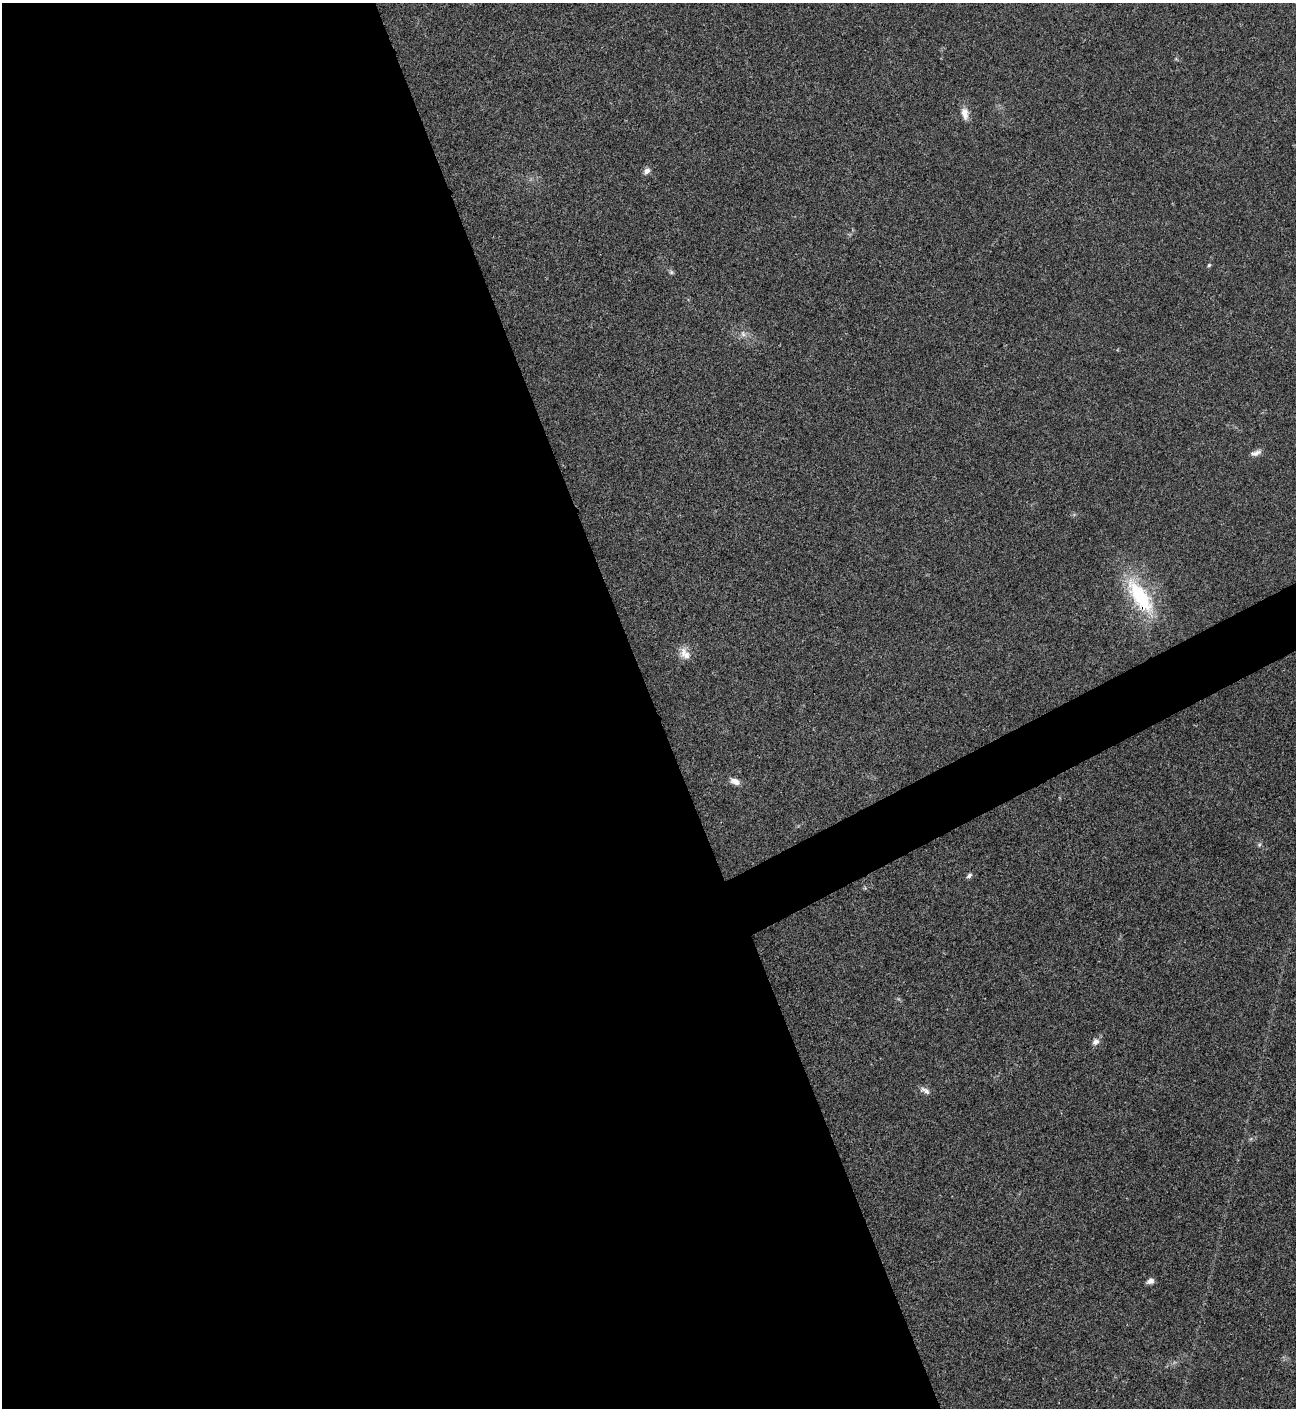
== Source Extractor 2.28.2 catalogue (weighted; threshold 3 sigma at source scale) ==
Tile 9 of 4 x 4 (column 1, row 3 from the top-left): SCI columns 288-1581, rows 1409-2814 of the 5620 x 5631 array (HDU 1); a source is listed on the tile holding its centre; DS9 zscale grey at full resolution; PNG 1298 x 1410 px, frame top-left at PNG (2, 3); no overlay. Shown black and unused: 53% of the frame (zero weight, under 3 of 4 exposures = <1% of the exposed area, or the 3 px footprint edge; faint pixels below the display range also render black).
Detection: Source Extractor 2.28.2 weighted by HDU 2 'WHT'; one run over the whole footprint, this tile lists its part. Background 0.0207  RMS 0.004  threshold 0.018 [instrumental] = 3 sigma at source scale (4.5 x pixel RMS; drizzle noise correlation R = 1.50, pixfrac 1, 0.05/0.05 arcsec/px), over >= 5 px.
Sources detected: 14; all 14 listed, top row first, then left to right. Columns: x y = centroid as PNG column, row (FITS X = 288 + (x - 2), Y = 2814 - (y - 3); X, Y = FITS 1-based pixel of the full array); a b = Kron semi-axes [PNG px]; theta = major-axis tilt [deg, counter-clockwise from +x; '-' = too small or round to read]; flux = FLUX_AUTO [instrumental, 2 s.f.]
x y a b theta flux
965 113 16 8 -80 3.5
647 171 10 7 45 1.8
1209 265 5 4 - 0.56
671 272 6 6 - 0.74
743 334 10 5 -63 1.4
1256 453 14 6 17 2
1140 596 53 20 -56 30
685 654 18 11 -63 3.9
735 781 12 7 -26 2.5
1259 845 6 5 - 0.67
969 876 7 5 52 1
1095 1042 10 8 38 1.9
925 1091 15 7 -25 1.8
1150 1281 8 6 23 1.8
Overlapping masked pixels (flux is a lower limit): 1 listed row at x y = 1140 596